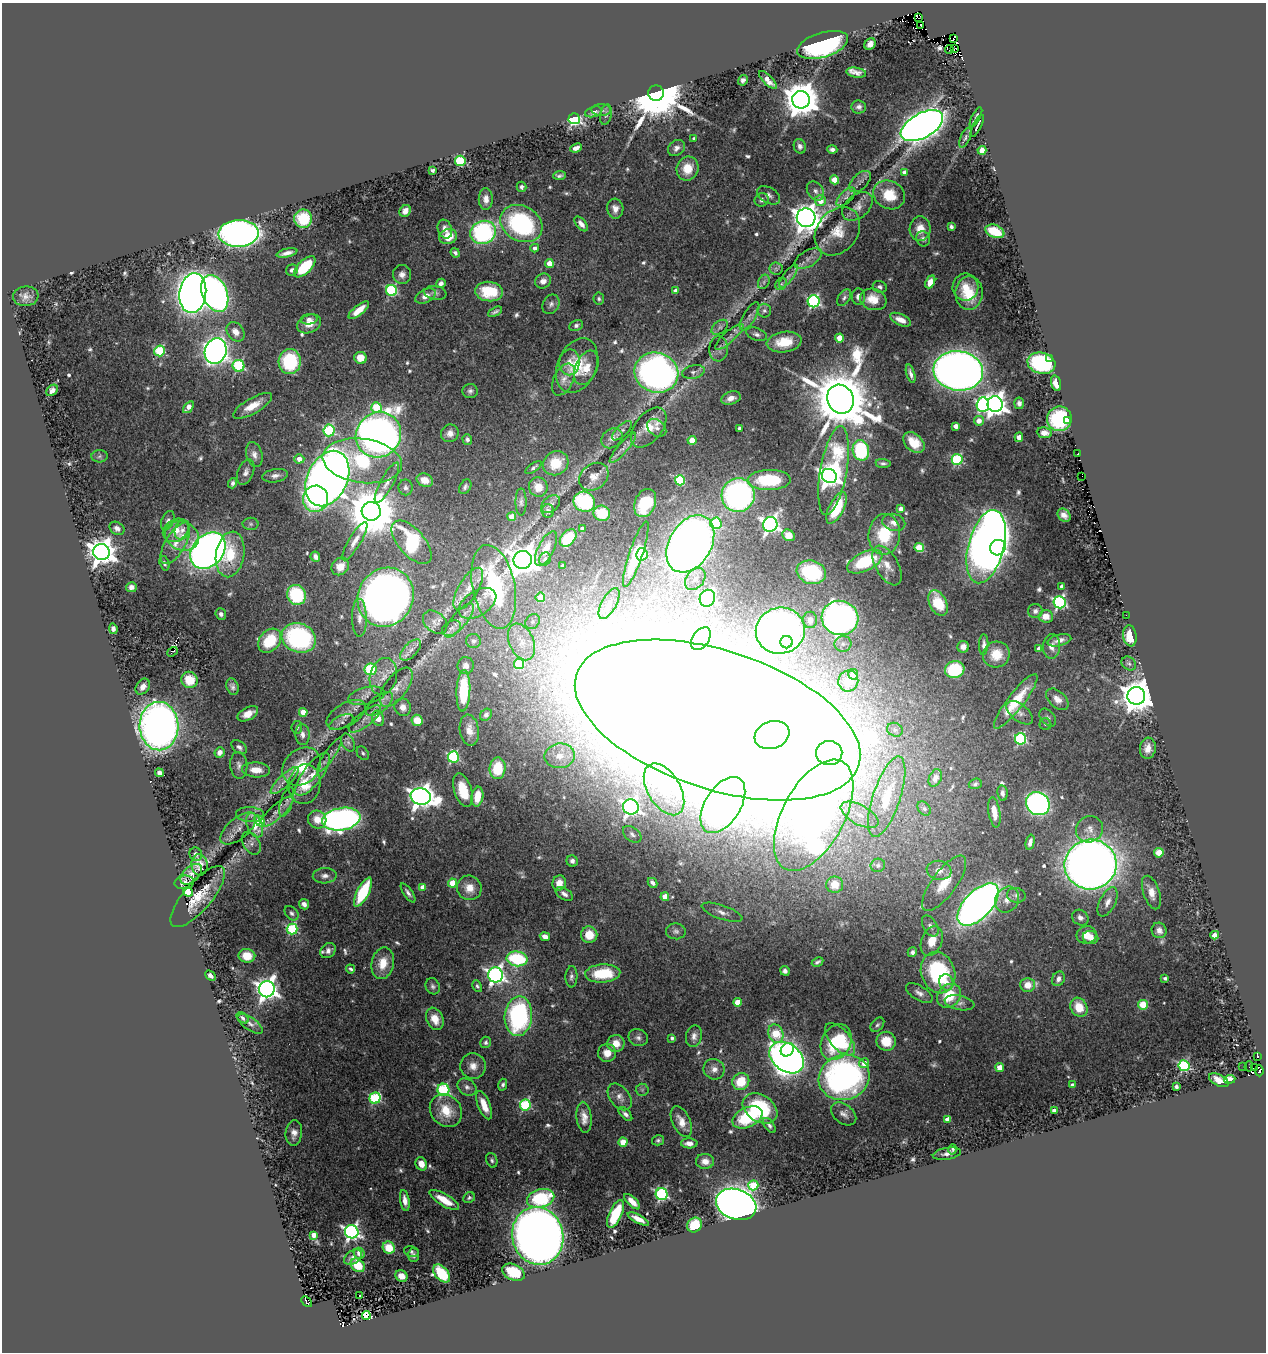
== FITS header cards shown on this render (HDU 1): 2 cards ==
NAXIS1  =                 1264
NAXIS2  =                 1350

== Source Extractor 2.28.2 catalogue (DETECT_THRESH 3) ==
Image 1264 x 1350 px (HDU 1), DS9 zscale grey, 1 PNG px = 1 image px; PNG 1268 x 1354 px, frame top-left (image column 1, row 1350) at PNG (2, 3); each listed source drawn as its Kron ellipse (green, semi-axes under 4 px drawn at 4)
Background 0.818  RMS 0.032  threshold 0.0975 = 3 sigma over >= 5 px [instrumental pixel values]
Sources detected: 623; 6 with non-positive FLUX_AUTO (blend fragments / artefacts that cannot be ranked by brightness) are neither listed nor drawn; of the other 617, the 500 brightest by FLUX_AUTO listed and drawn (117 fainter detections omitted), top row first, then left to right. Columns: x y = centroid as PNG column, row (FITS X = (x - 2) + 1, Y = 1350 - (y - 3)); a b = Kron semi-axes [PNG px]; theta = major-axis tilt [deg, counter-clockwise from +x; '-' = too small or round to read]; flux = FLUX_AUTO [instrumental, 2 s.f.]
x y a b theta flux
919 18 3 2 - 56
921 25 3 2 - 43
953 39 3 2 - 220
870 44 6 5 - 12
823 45 26 12 17 460
955 49 3 2 - 42
949 50 4 2 - 6.9
856 73 10 5 -10 13
743 80 5 5 - 7
768 80 12 4 -46 24
656 93 8 7 - 23000
801 100 9 8 - 6400
859 107 7 6 - 8.2
601 110 10 6 -2 7.7
593 112 9 5 17 11
606 115 10 5 77 6.1
976 117 11 3 62 6.7
574 119 5 5 - 540
922 126 23 12 29 2800
977 126 12 2 63 5.7
694 138 3 3 - 5
965 138 10 5 65 5.6
800 146 7 6 - 8.8
576 148 6 4 23 11
676 148 9 7 39 11
832 149 5 4 - 9.1
982 150 4 4 - 33
460 161 5 5 - 190
687 168 12 11 - 47
432 170 4 3 - 6.9
905 172 4 4 - 15
559 175 6 3 4 5.4
835 180 4 4 - 52
860 182 13 7 44 10
522 187 5 5 - 6.1
815 191 10 7 -55 11
768 195 12 8 -29 11
889 195 16 14 -28 70
846 197 12 6 44 9.4
486 199 11 7 -89 16
762 200 7 6 - 7.9
820 201 5 5 - 34
857 206 17 11 40 20
615 209 10 8 -84 15
405 211 6 5 - 13
806 218 9 9 - 3000
303 219 9 9 - 97
521 224 22 17 -30 310
581 224 9 5 -50 12
951 227 4 4 - 5.6
445 229 10 7 -71 13
920 229 12 10 87 27
837 231 26 20 52 56
995 231 10 6 -22 84
483 232 13 11 25 380
238 233 20 13 2 1200
448 237 9 7 19 35
923 239 8 7 - 8.9
535 248 4 4 - 8.5
287 253 10 3 13 12
455 253 5 4 - 5.5
808 258 15 8 30 15
549 263 4 4 - 35
305 267 13 6 44 110
776 269 6 6 - 5.3
292 270 6 5 - 7.3
402 274 9 9 - 13
788 276 14 5 53 8.9
543 281 8 7 - 13
764 282 7 5 62 5.5
930 282 7 4 64 21
441 283 5 4 - 8.2
781 284 6 5 - 5.3
880 287 7 5 -21 6.3
965 287 13 13 - 32
392 290 5 5 - 250
676 291 4 4 - 22
489 292 14 9 -6 74
193 293 20 13 82 2500
215 293 19 12 -68 1100
435 293 11 7 -10 7.5
969 293 17 14 89 58
26 296 13 10 7 17
425 296 11 6 28 18
858 297 8 6 -87 11
844 298 9 5 55 6.7
599 299 6 5 - 4.9
873 299 13 10 -18 39
814 301 6 6 - 360
551 304 10 8 59 8.8
359 310 12 5 39 29
764 311 7 6 - 8.1
495 312 7 3 27 5.9
749 316 16 6 59 12
309 319 8 5 4 8
901 320 11 5 -24 20
309 324 12 9 24 26
576 325 7 5 26 6.5
720 327 9 6 38 6.8
236 332 10 8 -55 20
756 334 11 6 -19 8.5
729 337 18 5 42 13
839 338 4 4 - 45
784 342 17 10 8 56
719 349 12 9 87 10
159 351 5 5 - 180
216 351 13 11 72 1500
361 358 6 6 - 36
1050 359 2 2 - 6.9
290 362 12 11 - 160
570 362 13 10 81 19
1041 363 14 10 -14 270
239 366 6 5 - 220
577 366 28 19 67 79
586 368 18 11 67 30
958 371 25 19 -8 2300
693 372 11 6 11 8.8
656 373 22 20 -21 980
911 374 9 3 -74 8.6
563 379 17 10 64 20
1056 383 8 5 -72 27
52 390 6 5 - 11
470 391 7 7 - 7.2
731 398 10 6 18 16
840 399 15 13 -61 21000
1019 403 6 5 - 8.1
995 404 8 7 - 2000
983 405 7 6 - 430
253 406 22 7 30 38
188 407 7 4 53 23
376 407 5 5 - 110
1059 419 12 12 - 200
979 421 5 5 - 21
1068 421 2 2 - 4.7
956 426 4 4 - 18
649 427 23 13 52 52
657 428 10 7 -39 13
739 428 3 3 - 7.6
329 430 6 5 - 240
622 431 12 5 45 7.5
450 433 9 8 - 14
1044 433 8 5 -7 13
378 435 23 22 - 1800
1019 437 4 4 - 20
612 438 11 9 39 13
467 439 5 4 - 5.6
692 440 4 4 - 43
914 443 12 8 -43 40
623 448 19 5 50 13
861 450 10 8 -78 200
1078 454 3 3 - 6.6
254 455 13 8 -75 14
99 456 8 6 5 6.3
299 459 5 4 - 23
957 459 5 5 - 220
362 461 40 22 -7 210
556 463 13 11 34 60
883 463 7 4 -6 5.4
534 467 9 4 34 5.3
833 471 45 13 80 300
246 472 13 8 68 12
275 476 13 6 10 11
829 476 8 7 - 1700
1081 476 2 2 - 9
594 477 16 12 39 22
327 478 29 20 65 2900
425 480 8 6 -24 25
680 480 5 5 - 140
769 480 21 10 1 110
232 483 5 4 - 5.7
387 483 22 6 62 19
406 487 8 7 - 7.4
465 487 8 5 59 6.1
538 487 10 9 - 28
738 495 17 16 - 540
315 499 13 12 - 250
521 502 14 5 90 7.5
584 502 11 10 - 180
645 503 14 10 67 110
551 504 11 7 41 9.9
836 508 17 7 63 110
901 509 4 4 - 15
371 511 9 9 - 15000
548 511 6 6 - 8.4
602 513 8 7 - 80
1064 515 7 6 - 14
512 517 4 4 - 41
168 521 10 6 66 7.7
894 522 12 8 -15 17
716 523 6 5 - 150
251 524 8 6 -1 5.1
770 524 7 7 - 910
117 528 8 6 -32 9.7
582 529 4 3 - 8.9
176 530 13 11 32 29
182 530 10 7 72 10
884 534 20 16 85 100
789 535 7 5 -33 39
182 536 17 14 -25 42
568 538 10 6 48 77
355 541 22 6 59 20
412 542 26 13 -49 180
175 543 23 10 59 31
690 544 31 21 60 2500
919 547 5 4 - 92
986 547 37 17 75 2100
998 548 8 7 - 690
546 549 19 8 63 28
208 551 20 15 48 1900
101 552 8 8 - 3100
230 554 23 14 81 85
636 554 34 6 71 90
642 554 6 5 - 190
315 557 5 4 - 9.5
545 559 6 5 - 7.7
523 560 9 9 - 3600
865 562 19 9 26 130
165 563 7 5 -71 5.4
887 565 22 11 -60 27
340 566 9 8 - 27
562 566 3 3 - 5.2
811 572 15 11 -16 180
695 579 12 9 53 20
1062 586 4 3 - 8.1
131 587 5 5 - 10
494 587 42 21 -78 390
468 589 24 9 59 30
296 595 10 9 - 140
386 597 30 27 60 2000
540 597 5 5 - 61
707 598 8 7 - 400
1059 602 6 6 - 450
477 603 21 12 33 30
938 603 14 8 -64 64
609 604 17 7 61 18
1035 611 7 7 - 7.4
221 614 6 5 - 8.1
1126 615 2 2 - 21
1046 616 7 6 - 21
359 618 19 7 -89 18
840 618 18 17 - 1000
459 620 21 7 51 21
810 620 8 7 - 16
435 622 13 10 -41 12
533 622 8 6 47 8.7
451 628 10 7 30 8.9
113 629 5 4 - 8.3
780 631 25 23 11 950
1130 636 10 7 -81 42
299 638 17 14 -23 300
701 639 13 8 54 13
1059 640 12 5 14 14
270 641 13 10 50 84
473 641 7 7 - 6.9
521 642 19 12 -65 38
786 642 6 6 - 120
843 644 8 7 - 11
984 645 10 4 88 8.3
1051 646 12 8 87 17
963 647 6 6 - 12
1039 649 4 4 - 17
411 650 13 6 46 14
173 652 6 2 37 4.7
996 655 13 13 - 46
519 664 5 5 - 82
1129 664 8 6 -37 6.4
466 666 8 8 - 13
370 669 6 6 - 150
955 670 10 8 16 140
853 674 5 5 - 41
383 676 19 13 76 25
190 680 8 8 - 59
848 681 10 10 - 64
143 687 8 6 55 15
233 687 8 6 -70 8.8
396 687 23 11 53 27
463 691 21 7 88 110
366 696 19 8 13 16
1136 696 9 9 - 4600
1057 699 13 8 -42 18
1016 701 34 8 52 77
379 704 16 8 39 16
403 707 9 8 - 16
303 712 4 4 - 51
1020 713 16 8 -38 14
248 714 11 6 28 24
346 715 21 11 31 25
486 715 6 5 - 6.4
378 718 8 6 -70 28
1048 718 10 6 -50 6.3
365 719 20 7 38 18
417 720 6 5 - 49
717 720 148 69 -18 30000
341 722 13 6 25 8.8
1045 724 6 6 - 5.1
159 726 24 19 -88 1800
297 727 6 5 - 4.7
469 730 15 9 -80 22
895 730 8 6 -25 6.8
302 735 10 7 -86 12
772 735 18 13 19 1700
1021 739 6 5 - 300
348 743 9 6 -63 7.7
239 747 9 5 -37 8.2
1148 748 10 8 84 23
220 752 5 5 - 14
363 753 7 5 -54 5.6
829 753 13 12 - 2800
330 755 20 5 56 13
560 756 15 12 9 34
453 757 5 5 - 270
239 765 13 8 -85 12
302 766 21 17 43 75
498 768 11 8 85 86
256 770 14 7 -4 30
159 773 4 4 - 15
313 774 26 9 53 36
935 778 9 6 67 13
285 781 18 6 44 17
305 784 20 15 81 54
975 784 6 5 - 4.9
664 789 28 16 -59 83
463 790 17 8 -72 59
1002 793 8 5 -81 8.5
421 797 10 8 -11 2200
477 797 10 6 81 44
887 797 42 13 72 130
287 802 15 6 72 12
1038 804 12 11 - 750
723 805 31 17 58 1200
631 807 8 7 - 800
924 809 8 5 -49 5.7
276 812 21 7 41 19
994 812 15 5 -81 31
250 815 14 7 -4 11
814 815 61 31 62 2200
860 815 21 10 -28 39
317 819 9 8 - 25
341 819 19 11 10 1000
259 821 6 4 -50 93
255 825 12 7 -67 34
238 828 21 10 40 21
1089 829 14 13 - 19
632 834 10 6 -38 9.1
1030 842 8 4 76 11
251 843 12 8 -58 9.4
1159 853 4 4 - 64
196 854 7 6 - 8.4
572 861 6 5 - 7.7
200 865 11 8 -87 17
878 865 7 6 - 6.5
1091 865 26 25 - 3000
939 870 12 9 -9 23
191 874 13 7 42 18
325 876 12 7 3 13
184 882 10 6 5 13
453 883 4 4 - 65
559 883 7 6 - 22
653 883 5 4 - 7.9
944 883 33 12 53 67
835 885 8 8 - 26
423 887 4 4 - 22
469 888 12 12 - 29
188 892 5 4 - 140
363 892 16 6 63 150
1151 892 17 8 -71 24
408 893 11 4 -55 8.3
564 894 9 5 -31 11
1016 895 9 7 -11 8.5
198 897 38 14 49 68
665 897 4 4 - 36
1007 900 13 11 58 24
1108 902 16 8 64 17
304 904 5 5 - 11
978 905 26 13 46 1900
722 912 21 7 -19 17
292 913 8 6 -48 6.5
1080 918 9 7 -38 10
930 926 11 7 -60 10
292 929 5 5 - 220
1159 930 8 7 - 12
676 931 10 8 -5 8.5
589 935 8 8 - 42
1086 935 10 8 12 31
1215 935 4 4 - 44
545 937 5 4 - 16
1091 937 8 6 -14 15
932 941 15 10 70 37
328 951 8 6 44 11
912 952 5 4 - 7
247 956 8 6 -8 45
517 959 10 7 -8 160
818 962 6 3 28 5.8
383 963 16 11 77 38
350 969 4 3 - 5.2
785 971 5 4 - 7.8
603 973 18 9 3 100
938 973 21 17 -72 230
496 975 7 7 - 930
210 976 6 4 -42 8.3
571 977 10 6 88 7.7
1165 978 4 3 - 6.5
1058 979 7 6 - 12
946 982 8 7 - 19
1028 985 7 7 - 32
433 986 8 7 - 6.8
477 986 6 4 -61 4.7
267 989 8 8 - 1500
919 993 15 7 -31 13
949 996 13 11 44 71
737 1002 4 4 - 46
959 1003 15 7 -12 11
1143 1005 5 4 - 89
1079 1007 10 8 -62 47
518 1016 20 13 85 360
243 1018 7 4 -42 5.9
435 1019 11 8 -67 34
250 1024 15 6 -36 10
877 1025 8 5 50 5.5
776 1034 9 7 -69 120
694 1036 11 8 78 13
638 1038 10 8 -22 9.3
672 1038 4 3 - 5.7
840 1039 20 10 -48 110
886 1041 10 9 - 43
486 1042 6 5 - 5.9
836 1042 19 14 61 140
616 1043 8 8 - 26
787 1050 7 6 - 170
607 1053 9 9 - 22
1257 1056 3 3 - 24
787 1058 19 13 -37 1900
864 1063 5 5 - 20
473 1066 13 12 - 23
1184 1066 5 5 - 310
1243 1066 2 2 - 6.5
1249 1066 5 2 - 5.1
1000 1068 4 4 - 38
1255 1068 3 2 - 21
714 1069 11 10 - 17
1259 1071 5 3 - 32
844 1077 26 22 19 720
1230 1079 5 4 - 42
1219 1080 11 5 -27 20
741 1081 9 8 - 72
503 1085 6 4 75 5.4
1072 1085 4 3 - 6.1
1176 1086 3 3 - 7.8
467 1087 10 7 -35 10
443 1090 6 6 - 280
642 1090 6 6 - 4.8
620 1097 15 9 -52 17
375 1098 6 5 - 250
484 1105 15 6 -68 37
525 1105 5 5 - 230
760 1108 19 13 -33 180
1054 1110 4 3 - 11
446 1111 17 15 -49 59
625 1114 9 4 -46 7.9
844 1114 14 9 -38 13
584 1117 16 7 -83 20
747 1117 16 10 25 140
947 1120 4 4 - 20
681 1122 16 9 -65 26
769 1125 8 4 -55 6.8
294 1133 13 8 84 18
658 1140 6 5 - 4.9
623 1142 4 4 - 59
689 1143 8 5 -1 13
953 1149 5 4 - 5.1
947 1154 14 6 9 11
492 1160 7 5 -71 5.2
705 1161 9 7 -3 22
421 1164 7 5 -62 20
753 1185 5 5 - 99
662 1194 6 6 - 390
469 1198 6 5 - 4.8
541 1198 14 9 15 180
444 1200 16 6 -31 43
405 1201 10 4 -81 16
632 1202 10 4 -44 22
736 1204 21 15 -20 2600
616 1214 15 6 64 110
638 1219 12 4 -27 19
695 1225 8 7 - 88
352 1232 7 6 - 780
314 1235 4 4 - 20
538 1236 29 25 -77 4200
389 1248 6 6 - 47
411 1251 7 5 -15 4.7
359 1253 6 5 - 10
414 1255 7 5 -89 6.3
353 1257 10 6 33 11
358 1265 8 6 -43 46
513 1272 12 8 -24 89
442 1273 10 6 -49 130
401 1276 6 5 - 19
360 1296 3 3 - 43
307 1302 6 4 -44 6.4
366 1315 4 4 - 400
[117 fainter detections neither listed nor drawn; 6 non-positive-flux detections neither listed nor drawn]